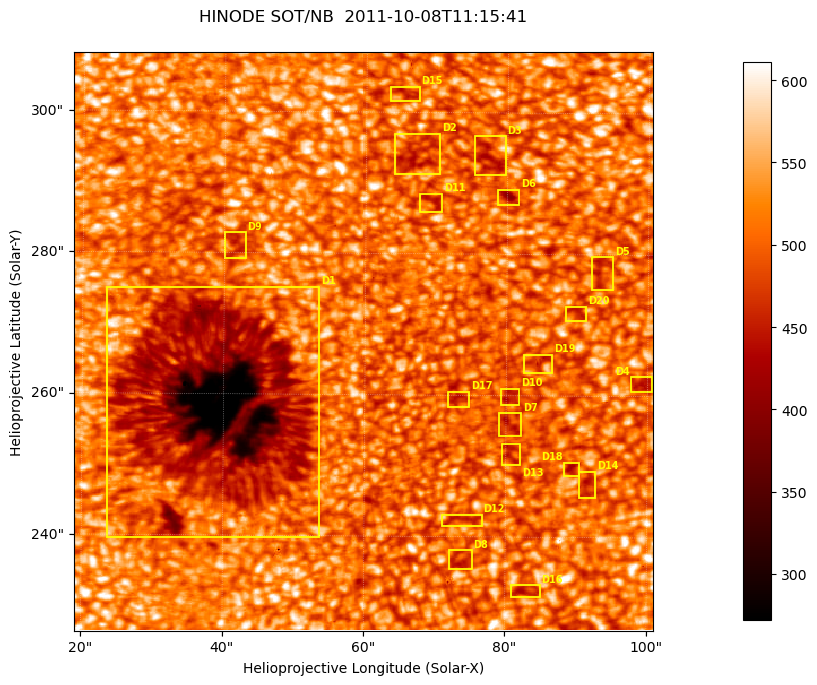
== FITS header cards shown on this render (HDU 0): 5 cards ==
TELESCOP= 'HINODE'
INSTRUME= 'SOT/NB'
DATE_OBS= '2011-10-08T11:15:41.004'
CTYPE1  = 'Solar-X'
CTYPE2  = 'Solar-Y'

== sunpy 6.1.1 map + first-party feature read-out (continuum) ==
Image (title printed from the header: HINODE SOT/NB  2011-10-08T11:15:41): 512 x 512 px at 0.16 arcsec/px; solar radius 960 arcsec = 6000 px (partial field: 0.2% of the solar disc is inside the frame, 100% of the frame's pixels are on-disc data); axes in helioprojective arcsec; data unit not stated in the header (colour bar unlabelled)
Orientation: roll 0.412 deg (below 1 deg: not rotated)
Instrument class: CONTINUUM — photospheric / low-chromospheric filtergram (TF Fe I 5576): granulation and sunspots, dark-feature search
Dark features (sunspots / pores): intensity divided by the frame's on-disc median (partial field: no limb-darkening profile); reference = the frame's on-disc median (the 8%-of-disc-diameter window exceeds this field); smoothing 3 px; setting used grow <= 0.92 with closing radius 1 px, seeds <= 0.88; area >= 65 px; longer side >= 6 px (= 0.96 arcsec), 3 px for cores <= 0.7; partial field; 33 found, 20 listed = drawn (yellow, D1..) (cap 20 boxes per figure: the strongest are kept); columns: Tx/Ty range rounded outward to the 1 arcsec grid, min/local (2 s.f., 1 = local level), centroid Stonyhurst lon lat
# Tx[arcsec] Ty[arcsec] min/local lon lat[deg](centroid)
D1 23..54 239..276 0.48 +2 +22
D2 64..71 291..297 0.85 +4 +24
D3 75..80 291..297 0.84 +5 +24
D4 97..101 260..263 0.86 +6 +22
D5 92..95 275..280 0.87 +6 +23
D6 78..82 287..290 0.79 +5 +24
D7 79..83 254..258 0.84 +5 +22
D8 72..76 235..239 0.87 +5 +21
D9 40..43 279..283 0.87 +3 +23
D10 79..82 258..261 0.86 +5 +22
D11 67..71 285..289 0.86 +5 +24
D12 71..77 241..243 0.88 +5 +21
D13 79..82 250..254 0.87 +5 +21
D14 90..93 245..250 0.85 +6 +21
D15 63..68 301..304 0.86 +4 +25
D16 81..85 231..234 0.85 +5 +20
D17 71..75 258..261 0.87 +5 +22
D18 88..91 248..251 0.84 +6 +21
D19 82..87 263..266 0.87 +5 +22
D20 88..92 270..273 0.87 +6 +23